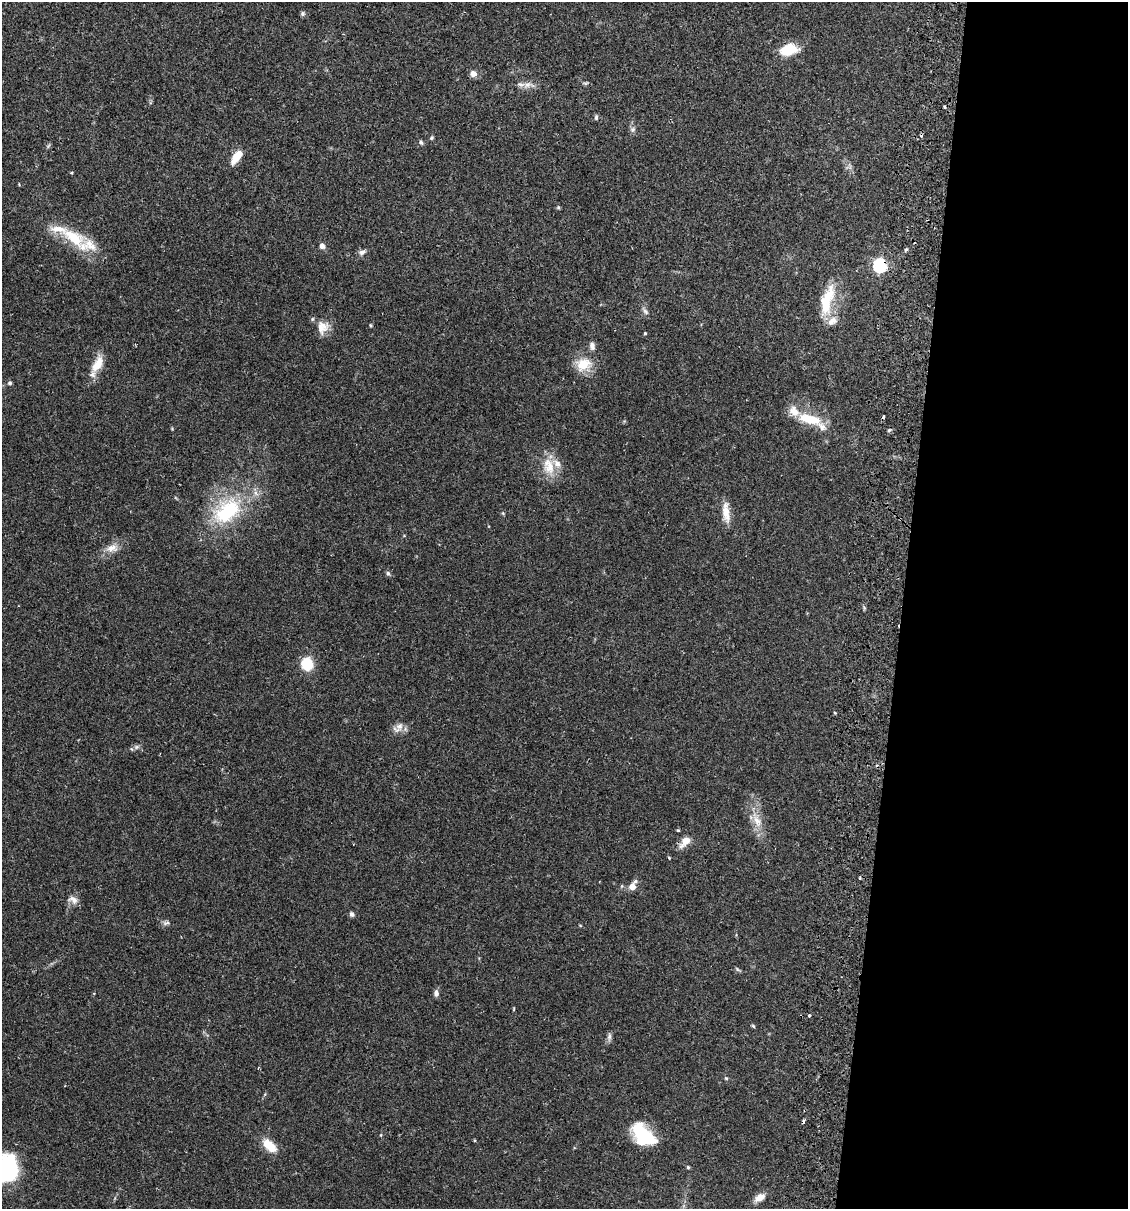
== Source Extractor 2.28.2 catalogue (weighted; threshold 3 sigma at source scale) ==
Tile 12 of 4 x 4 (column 4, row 3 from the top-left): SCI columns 3551-4676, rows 1225-2431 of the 4966 x 4858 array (HDU 1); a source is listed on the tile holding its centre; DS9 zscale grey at full resolution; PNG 1130 x 1211 px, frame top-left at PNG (2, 2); no overlay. Shown black and unused: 20% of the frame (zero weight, under 2 of 3 exposures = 3% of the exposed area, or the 3 px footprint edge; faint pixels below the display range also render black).
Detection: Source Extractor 2.28.2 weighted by HDU 2 'WHT'; one run over the whole footprint, this tile lists its part. Background 0.0646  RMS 0.005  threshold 0.0225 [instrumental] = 3 sigma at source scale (4.5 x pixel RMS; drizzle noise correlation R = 1.50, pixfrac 1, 0.05/0.05 arcsec/px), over >= 5 px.
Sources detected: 73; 1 inside a brighter object's white glare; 4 cosmic-ray / hot-pixel residue — not listed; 8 inside a brighter listed object's ellipse — not listed separately; the other 60 listed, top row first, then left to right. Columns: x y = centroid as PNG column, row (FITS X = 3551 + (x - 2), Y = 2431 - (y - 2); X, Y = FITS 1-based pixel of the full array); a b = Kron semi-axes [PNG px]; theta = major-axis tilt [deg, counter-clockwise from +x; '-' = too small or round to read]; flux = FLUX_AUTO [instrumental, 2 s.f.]
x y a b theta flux
302 14 6 5 - 0.98
789 50 17 10 14 14
473 74 7 6 - 2.9
585 83 8 3 5 0.71
528 85 11 7 30 2.6
596 117 6 4 89 0.82
633 129 8 7 - 1.4
432 138 6 5 - 0.67
421 142 6 5 - 0.96
236 157 14 7 55 8.3
71 173 3 3 - 0.54
19 184 3 3 - 0.51
558 207 5 4 - 0.61
73 237 37 18 -33 19
322 246 6 5 - 2.2
906 249 6 4 62 0.72
362 252 10 6 29 1.7
880 265 6 6 - 79
827 300 39 15 68 16
645 311 11 5 -51 1.4
370 325 5 3 - 0.5
322 327 18 15 69 6.1
645 333 4 3 - 0.65
592 346 11 7 -83 2
97 364 24 11 60 8.2
583 364 21 16 22 9.9
10 383 5 4 - 0.75
809 419 30 11 -15 15
889 430 5 4 - 0.58
549 466 25 15 -73 10
227 511 46 29 41 40
726 512 28 9 -83 6.2
112 548 17 10 12 4.8
388 573 6 5 - 0.93
307 664 8 7 - 23
834 713 3 3 - 1
400 726 12 9 36 3.2
131 749 5 4 - 0.86
757 821 19 10 -67 6.4
678 830 4 3 - 0.58
685 842 17 9 46 4.8
669 858 3 3 - 0.74
633 886 11 7 63 4.3
73 900 14 9 -20 3
352 914 7 5 -72 1.2
166 923 11 5 11 1.4
737 969 7 4 -71 0.69
94 993 3 3 - 0.37
436 993 9 6 -86 1.8
514 1009 5 3 - 0.37
809 1015 3 3 - 0.84
753 1026 5 4 - 0.58
609 1037 11 6 84 1.5
726 1078 5 4 - 0.53
643 1135 26 15 -44 29
475 1141 4 3 - 0.51
269 1145 21 11 -42 7.8
688 1167 4 4 - 0.62
6 1170 25 23 -49 55
760 1197 14 8 32 4.1
Overlapping masked pixels (flux is a lower limit): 1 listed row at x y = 880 265
Isophote crosses this tile's border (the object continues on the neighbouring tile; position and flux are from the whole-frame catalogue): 1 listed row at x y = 6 1170